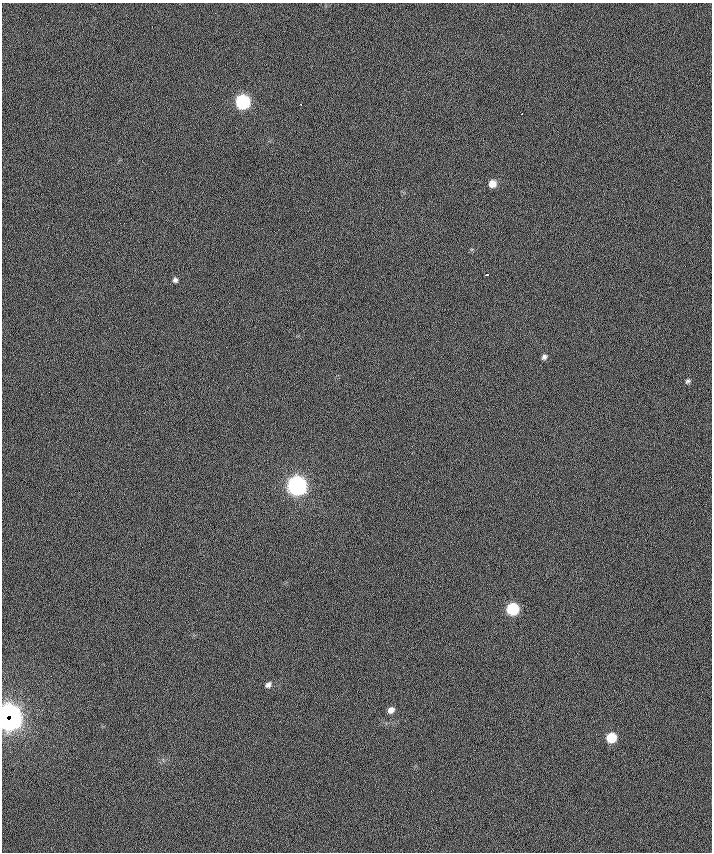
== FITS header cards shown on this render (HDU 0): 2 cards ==
NAXIS1  =                  710 /
NAXIS2  =                  850 /

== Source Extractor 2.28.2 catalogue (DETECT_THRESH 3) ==
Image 710 x 850 px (HDU 0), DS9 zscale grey, 1 PNG px = 1 image px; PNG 714 x 854 px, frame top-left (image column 1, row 850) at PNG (2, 3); no overlay
Background -0.393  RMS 19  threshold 57.1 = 3 sigma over >= 5 px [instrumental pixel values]
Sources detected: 14; all 14 listed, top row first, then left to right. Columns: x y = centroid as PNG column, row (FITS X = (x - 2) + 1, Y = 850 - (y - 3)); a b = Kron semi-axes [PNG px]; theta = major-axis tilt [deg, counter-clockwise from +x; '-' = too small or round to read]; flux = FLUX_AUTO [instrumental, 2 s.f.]
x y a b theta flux
243 102 8 8 - 160000
300 104 3 2 - 1700
522 114 2 2 - 810
492 184 8 7 - 12000
487 275 4 2 - 2200
175 280 6 6 - 3500
544 357 7 6 - 3900
688 381 7 6 - 2700
297 486 9 9 - 510000
513 609 8 7 - 81000
268 685 9 7 39 4800
391 710 8 7 - 7400
9 717 13 12 - 780000
611 738 8 7 - 36000
At the frame edge (FLAGS 8, measured only in part): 1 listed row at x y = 9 717